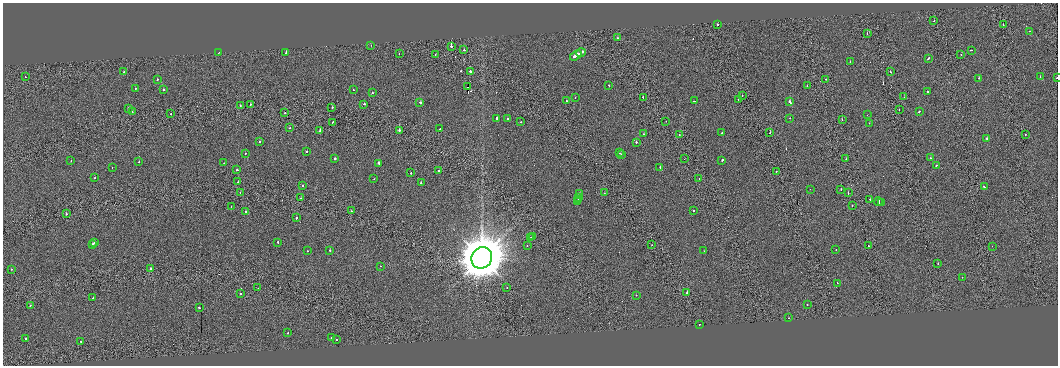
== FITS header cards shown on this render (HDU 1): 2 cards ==
NAXIS1  =                 2111
NAXIS2  =                  727

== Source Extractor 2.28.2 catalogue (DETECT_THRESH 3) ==
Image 2111 x 727 px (HDU 1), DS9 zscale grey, zoomed out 1/2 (1 PNG px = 2 x 2 image px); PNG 1060 x 368 px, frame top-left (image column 2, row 726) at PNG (3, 3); each listed source drawn as its Kron ellipse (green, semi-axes under 4 px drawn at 4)
Background -0.0651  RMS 3.2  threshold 9.7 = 3 sigma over >= 5 px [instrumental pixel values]
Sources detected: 175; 16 cannot appear on this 1/2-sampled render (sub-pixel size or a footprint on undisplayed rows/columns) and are neither listed nor drawn; the other 159 listed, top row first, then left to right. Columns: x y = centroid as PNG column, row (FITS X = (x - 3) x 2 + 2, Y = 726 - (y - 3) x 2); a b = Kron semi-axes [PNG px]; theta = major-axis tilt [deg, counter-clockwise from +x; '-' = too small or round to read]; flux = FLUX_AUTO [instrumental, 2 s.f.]
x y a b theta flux
934 21 2 1 - 1.6e+03
717 25 2 1 - 1.7e+04
1003 25 2 1 - 1.5e+03
1029 31 2 2 - 1.1e+03
867 33 2 2 - 1.1e+03
617 38 2 2 - 2.2e+03
371 45 2 1 - 1.0e+03
451 46 2 1 - 2.2e+04
464 50 2 2 - 3.1e+03
971 50 2 1 - 2.4e+03
218 53 2 1 - 7.6e+02
286 53 2 2 - 8.0e+03
581 53 4 2 - 7.4e+03
399 54 2 2 - 1.3e+03
961 54 2 1 - 1.3e+03
435 55 2 1 - 3.0e+03
576 56 6 2 31 1.4e+04
928 58 3 2 - 4.5e+03
850 61 2 2 - 1.1e+03
470 71 2 2 - 9.3e+03
890 71 2 1 - 3.0e+03
124 72 2 2 - 3.5e+03
25 77 2 1 - 8.0e+02
1040 77 2 2 - 9.2e+02
979 78 2 2 - 1.3e+03
1057 78 2 1 - 6.9e+03
826 79 2 1 - 1.5e+03
157 80 2 2 - 2.6e+03
609 85 2 2 - 1.9e+03
807 86 2 2 - 1.7e+03
467 87 2 1 - 1.7e+05
135 88 2 2 - 2.0e+03
163 90 2 2 - 3.8e+03
353 90 2 1 - 1.5e+03
927 91 2 2 - 1.6e+03
372 93 2 2 - 2.5e+03
742 96 2 2 - 1.3e+03
643 97 2 2 - 3.7e+03
904 97 2 2 - 1.6e+03
575 98 2 1 - 8.5e+02
738 99 2 1 - 6.4e+02
566 101 2 2 - 1.0e+03
694 101 2 2 - 2.2e+03
420 102 2 2 - 8.2e+03
790 102 3 2 - 1.8e+04
250 104 2 1 - 2.2e+03
364 104 2 2 - 3.1e+03
240 105 2 1 - 9.7e+02
332 107 2 2 - 2.3e+03
128 109 2 2 - 3.4e+03
899 109 2 1 - 6.2e+02
132 111 2 1 - 2.2e+03
919 112 2 2 - 3.0e+03
284 113 2 2 - 1.5e+03
171 114 2 1 - 3.5e+03
867 115 2 1 - 6.9e+02
497 118 2 2 - 2.4e+04
790 118 2 2 - 1.4e+03
507 119 2 2 - 2.5e+03
842 119 2 1 - 2.3e+03
666 121 2 1 - 1.1e+03
332 122 2 1 - 2.6e+03
521 122 2 2 - 2.5e+03
869 123 2 2 - 6.5e+02
289 128 2 2 - 2.2e+03
440 129 2 1 - 2.1e+03
399 130 2 2 - 8.9e+03
320 131 2 2 - 4.6e+03
770 132 2 2 - 2.4e+03
722 133 2 2 - 2.2e+03
643 134 2 2 - 1.6e+03
1025 134 2 1 - 7.0e+02
679 135 2 1 - 1.2e+03
987 139 2 2 - 1.1e+04
260 142 2 2 - 2.4e+03
636 142 2 2 - 3.3e+03
307 151 2 2 - 1.5e+03
245 153 2 2 - 1.4e+03
620 153 2 2 - 2.0e+03
621 154 2 2 - 1.7e+03
931 158 2 1 - 1.0e+03
335 159 2 2 - 7.9e+03
684 159 2 1 - 5.8e+02
846 159 2 1 - 1.4e+03
722 160 2 2 - 3.7e+03
71 161 2 2 - 8.2e+02
139 162 2 2 - 2.8e+03
224 163 2 1 - 1.4e+03
379 163 2 2 - 6.7e+03
936 165 2 2 - 1.8e+03
112 167 2 2 - 1.2e+03
660 167 2 2 - 1.6e+03
237 170 2 2 - 2.1e+03
438 171 2 1 - 5.1e+03
776 171 2 2 - 3.5e+03
411 173 2 2 - 2.1e+03
95 178 2 2 - 2.8e+03
699 178 2 1 - 1.3e+03
374 179 2 1 - 1.0e+03
238 182 2 2 - 1.3e+03
421 182 2 2 - 2.5e+03
303 186 2 2 - 2.6e+03
984 187 2 2 - 4.8e+03
810 189 2 2 - 1.1e+03
841 189 2 1 - 1.6e+03
240 193 2 1 - 1.4e+03
580 193 3 2 - 6.7e+03
604 193 2 1 - 2.0e+03
848 193 2 2 - 2.6e+03
579 197 4 2 - 6.6e+03
301 198 2 1 - 2.0e+03
870 199 2 2 - 5.3e+03
578 200 2 1 - 4.5e+03
577 202 3 2 - 4.9e+03
878 202 4 2 - 6.2e+03
882 203 2 2 - 2.2e+03
231 206 2 2 - 9.4e+02
852 206 2 1 - 1.2e+03
351 211 2 2 - 3.1e+03
693 211 2 2 - 1.5e+03
246 212 2 2 - 2.2e+03
66 214 2 2 - 3.3e+03
296 218 2 2 - 5.2e+03
533 237 3 2 - 2.0e+04
531 238 3 1 - 1.7e+04
95 242 2 2 - 3.8e+03
278 242 2 2 - 3.5e+03
93 245 4 2 - 9.8e+03
652 245 2 1 - 9.3e+02
527 246 2 2 - 1.8e+03
868 246 2 1 - 1.2e+03
992 246 2 2 - 1.7e+02
330 250 2 2 - 2.7e+03
836 250 2 2 - 1.8e+03
307 251 2 2 - 1.0e+03
704 251 2 1 - 1.0e+03
482 258 11 10 - 2.6e+06
938 263 2 1 - 1.3e+04
380 266 2 1 - 6.3e+02
11 269 2 2 - 1.3e+03
151 269 2 2 - 6.4e+03
962 277 2 1 - 1.0e+03
837 283 2 2 - 1.3e+03
507 287 2 2 - 8.9e+02
258 288 2 1 - 7.3e+02
687 292 2 2 - 1.9e+04
240 293 2 2 - 1.2e+03
636 295 2 2 - 1.5e+03
93 298 2 2 - 1.8e+03
807 304 2 2 - 2.0e+03
30 305 2 2 - 2.5e+03
199 307 2 2 - 3.3e+03
789 318 2 1 - 1.2e+03
699 324 2 1 - 3.2e+03
288 333 2 2 - 1.9e+03
25 338 2 2 - 9.0e+03
331 338 2 2 - 6.1e+03
336 339 2 1 - 1.1e+03
81 341 2 1 - 6.5e+03
At the frame edge (FLAGS 8, measured only in part): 1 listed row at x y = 1057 78
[16 sub-pixel or undisplayed-footprint detections neither listed nor drawn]